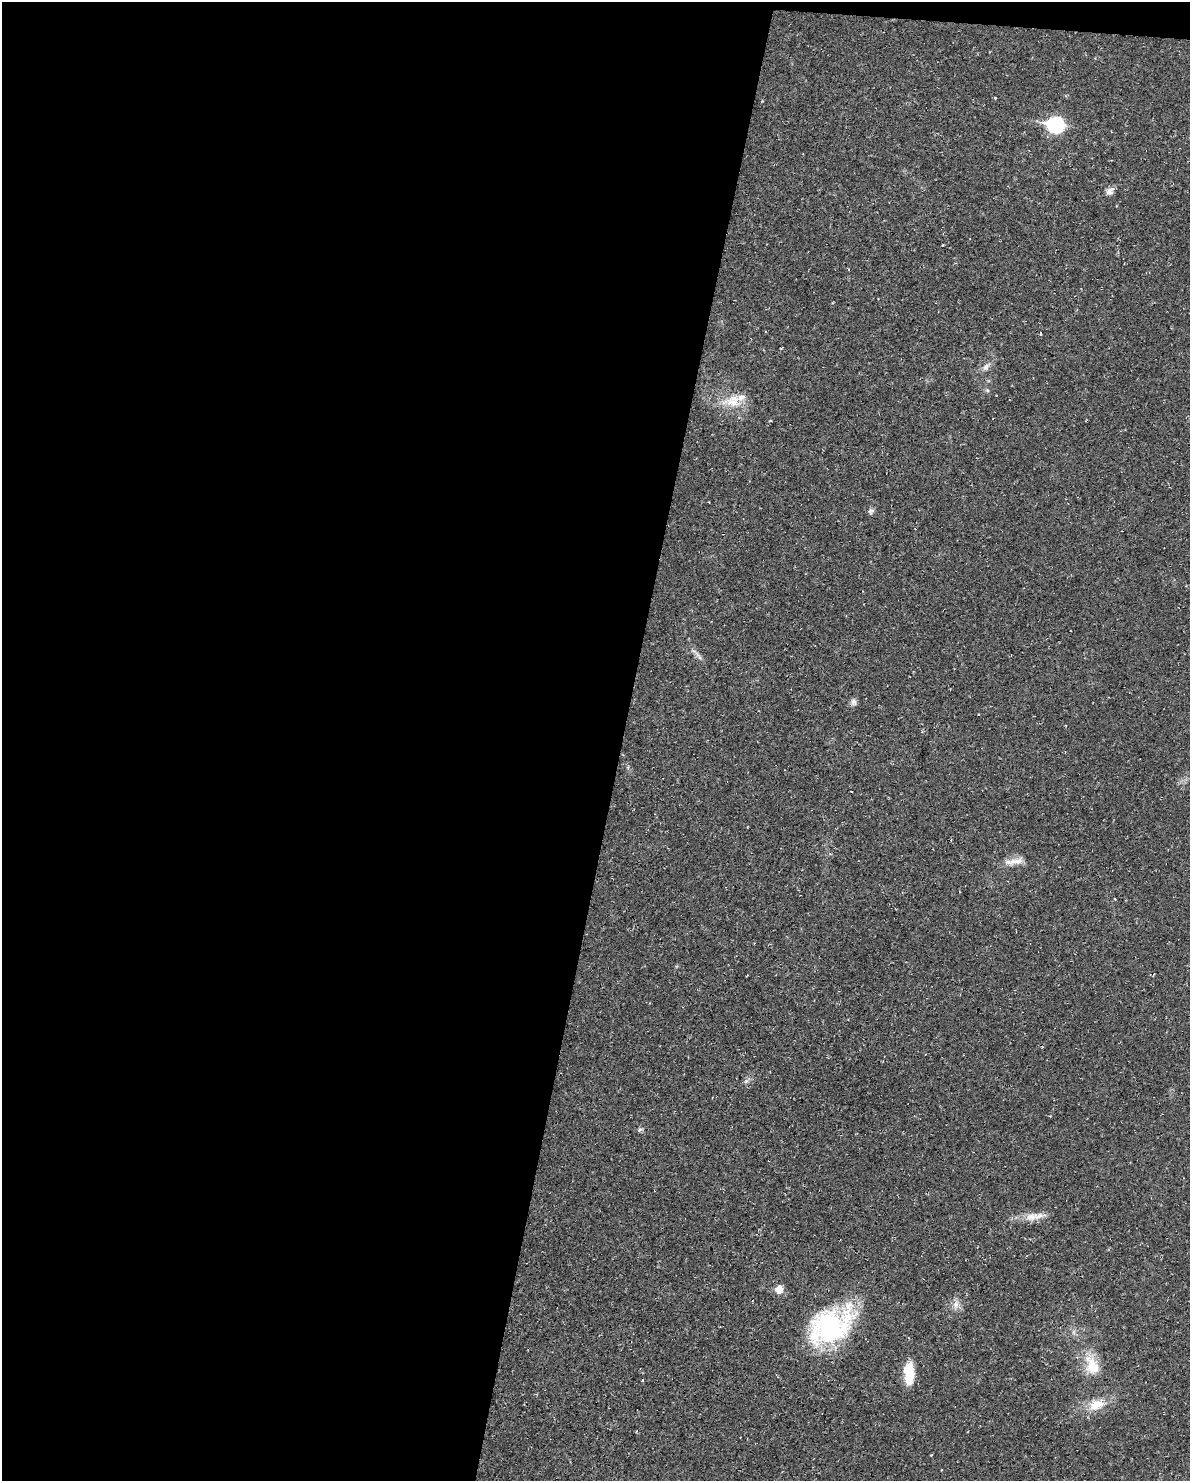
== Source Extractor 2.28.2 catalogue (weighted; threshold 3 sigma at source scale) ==
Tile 1 of 4 x 3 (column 1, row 1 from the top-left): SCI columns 1-1188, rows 3069-4547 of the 4751 x 4773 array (HDU 1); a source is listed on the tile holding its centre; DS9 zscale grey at full resolution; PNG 1192 x 1483 px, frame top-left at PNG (2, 2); no overlay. Shown black and unused: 53% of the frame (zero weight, under 2 of 3 exposures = <1% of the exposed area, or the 3 px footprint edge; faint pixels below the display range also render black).
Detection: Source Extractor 2.28.2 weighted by HDU 2 'WHT'; one run over the whole footprint, this tile lists its part. Background 0.02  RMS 0.0061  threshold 0.0274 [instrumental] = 3 sigma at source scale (4.5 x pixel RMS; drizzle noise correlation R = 1.50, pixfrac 1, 0.05/0.05 arcsec/px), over >= 5 px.
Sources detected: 30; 1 cosmic-ray / hot-pixel residue — not listed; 2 inside a brighter listed object's ellipse — not listed separately; the other 27 listed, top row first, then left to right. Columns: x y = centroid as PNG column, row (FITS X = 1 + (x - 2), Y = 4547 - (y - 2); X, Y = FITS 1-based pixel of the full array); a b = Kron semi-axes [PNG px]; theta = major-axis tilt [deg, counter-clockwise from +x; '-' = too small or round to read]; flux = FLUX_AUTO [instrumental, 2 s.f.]
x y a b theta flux
995 98 3 3 - 0.52
1055 125 9 8 - 120
1109 192 10 8 -29 3
1041 334 3 3 - 0.67
986 367 14 8 49 3.6
987 390 6 4 -44 0.94
734 401 33 18 8 16
770 421 4 3 - 0.51
871 511 8 8 - 1.7
697 655 10 6 -53 2.5
854 702 10 8 -84 2.2
978 714 3 2 - 0.42
628 767 6 3 73 0.75
851 791 2 2 - 0.42
1017 861 25 10 14 7.3
1115 899 3 2 - 0.5
746 1081 7 6 - 1.7
640 1129 7 3 19 1.1
1034 1216 32 10 7 9.1
779 1289 6 6 - 10
956 1304 15 8 79 4.4
831 1326 55 35 33 89
1092 1365 28 17 -71 17
909 1373 26 10 -89 18
643 1380 3 3 - 0.65
1096 1405 23 13 21 13
931 1455 3 3 - 0.52